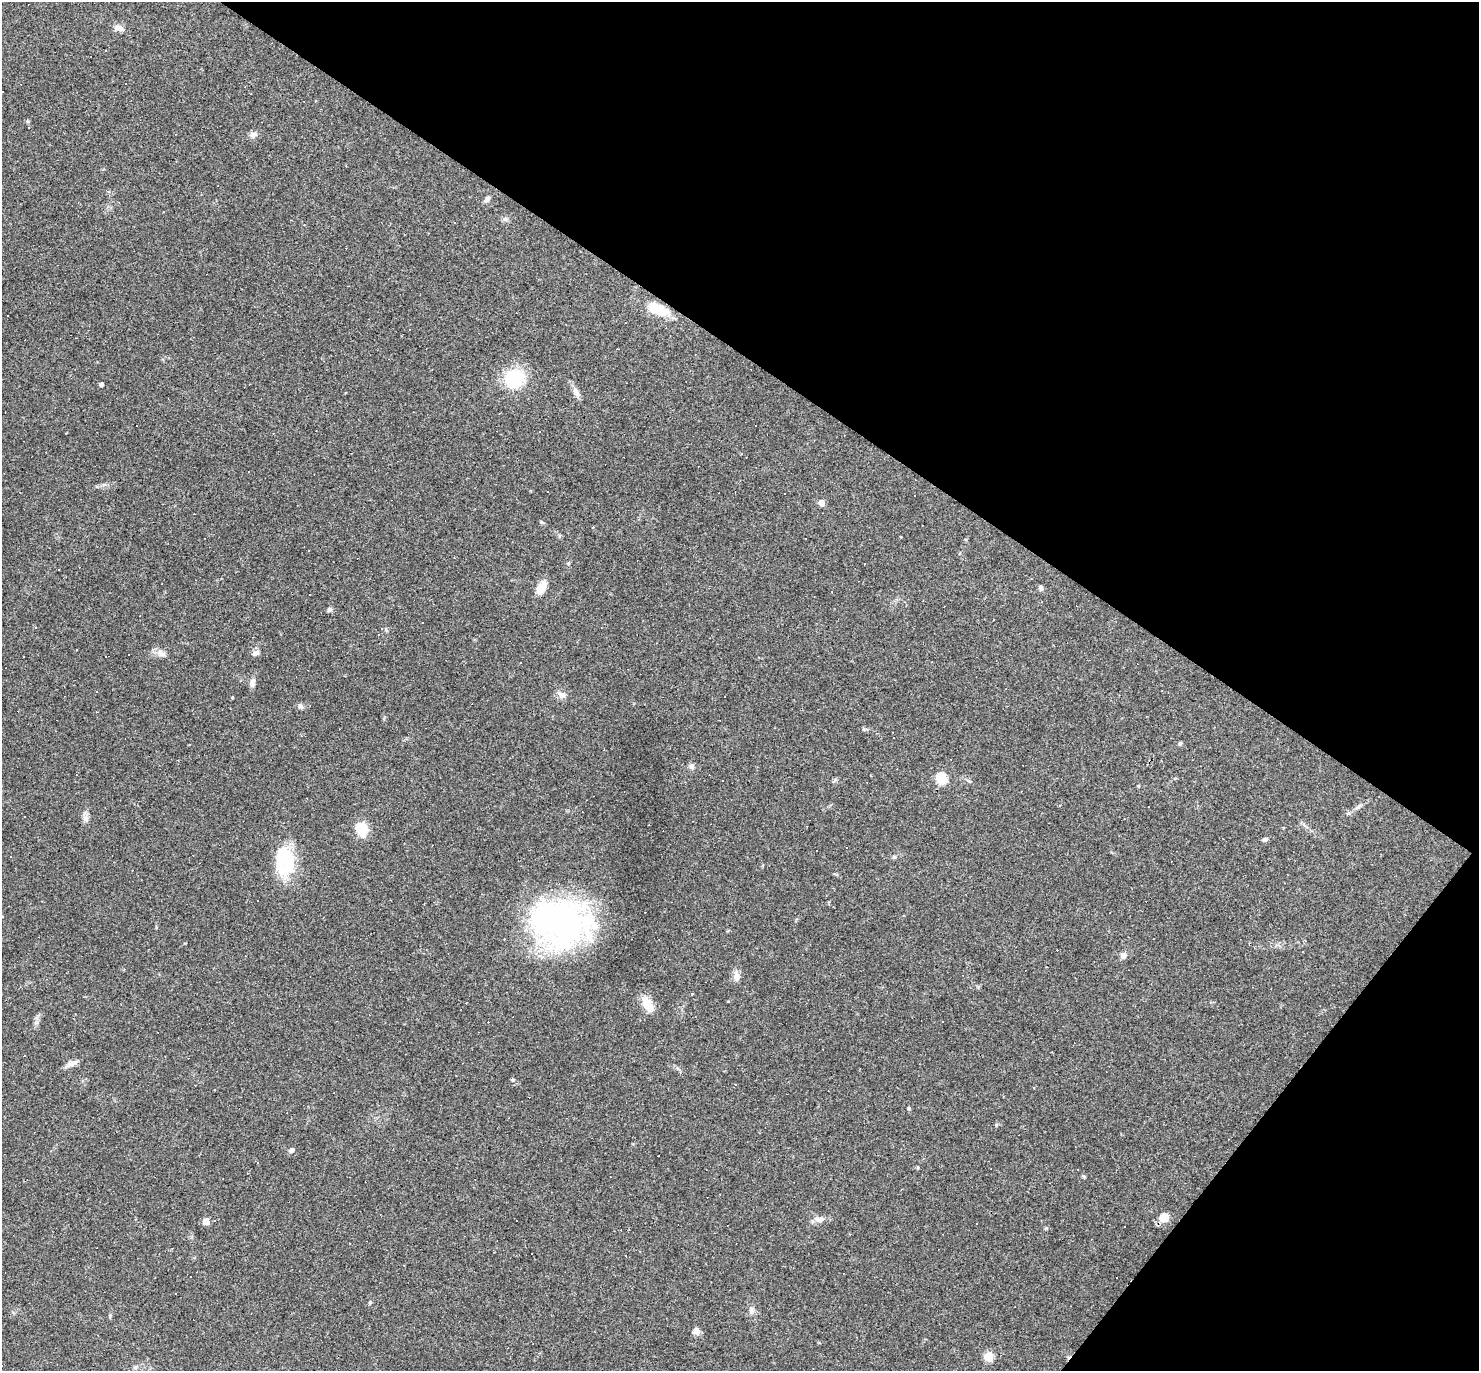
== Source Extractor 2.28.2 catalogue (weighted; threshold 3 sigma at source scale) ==
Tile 8 of 4 x 4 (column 4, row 2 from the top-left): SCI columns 4432-5908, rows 2887-4255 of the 5908 x 5913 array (HDU 1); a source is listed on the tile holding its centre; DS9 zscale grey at full resolution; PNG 1481 x 1373 px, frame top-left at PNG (2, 2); no overlay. Shown black and unused: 32% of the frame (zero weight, under 3 of 4 exposures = <1% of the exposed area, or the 3 px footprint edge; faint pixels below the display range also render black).
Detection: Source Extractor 2.28.2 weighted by HDU 2 'WHT'; one run over the whole footprint, this tile lists its part. Background 0.0489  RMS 0.0047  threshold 0.0211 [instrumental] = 3 sigma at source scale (4.5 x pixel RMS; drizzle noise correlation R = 1.50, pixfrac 1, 0.05/0.05 arcsec/px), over >= 5 px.
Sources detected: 134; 64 cosmic-ray / hot-pixel residue — not listed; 2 inside a brighter listed object's ellipse — not listed separately; the other 68 listed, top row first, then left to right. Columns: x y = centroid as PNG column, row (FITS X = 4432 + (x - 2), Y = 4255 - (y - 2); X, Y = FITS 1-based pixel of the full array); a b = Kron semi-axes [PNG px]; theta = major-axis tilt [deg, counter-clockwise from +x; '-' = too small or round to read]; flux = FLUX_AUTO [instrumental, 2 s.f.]
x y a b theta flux
119 28 13 7 -11 2.7
106 51 3 2 - 0.33
2 91 3 3 - 1.9
253 134 9 7 15 1.9
487 199 8 6 63 1.2
505 219 7 6 - 1.2
304 225 3 2 - 0.51
658 309 27 12 -24 12
8 315 3 2 - 0.47
514 379 25 23 25 20
101 384 4 4 - 1.2
576 393 14 7 -62 2.5
548 491 3 3 - 1.8
914 495 3 2 - 0.47
821 503 5 4 - 4.5
900 537 2 2 - 0.4
308 551 3 2 - 0.5
58 569 2 2 - 0.38
1031 579 3 2 - 0.34
541 588 17 10 65 5.3
1041 588 6 5 - 1.5
310 595 3 2 - 0.32
330 610 6 6 - 1.1
382 629 4 3 - 0.63
378 634 3 3 - 0.39
76 650 3 2 - 0.33
161 653 12 7 -45 2.3
256 653 9 6 31 1.5
105 656 3 2 - 0.24
253 683 13 6 81 1.9
96 691 3 3 - 0.89
562 695 10 8 -26 2.6
232 697 5 3 - 0.37
301 707 8 6 -47 1.2
864 729 5 5 - 0.68
1180 743 6 4 19 0.59
691 766 7 7 - 1.3
941 778 5 5 - 34
1138 786 4 4 - 0.46
1358 807 14 4 34 1.8
85 818 8 4 72 1.5
362 829 15 12 -77 9.9
1265 839 6 5 - 0.95
846 848 3 2 - 0.4
285 859 36 20 -72 25
3 917 3 2 - 0.44
561 922 65 46 -10 140
1123 955 8 7 - 2
736 976 13 7 -84 2.8
692 995 4 2 - 0.41
647 1005 23 10 -59 6.3
71 1064 16 6 22 2.4
456 1075 2 2 - 0.32
513 1080 5 3 - 0.54
735 1085 3 2 - 0.58
909 1108 5 4 - 0.54
292 1150 5 5 - 1.6
658 1156 3 2 - 0.29
1077 1169 3 2 - 0.42
1163 1218 11 9 38 5.1
819 1219 14 8 1 2.6
206 1221 5 4 - 11
1046 1228 5 4 - 0.56
191 1276 3 2 - 0.52
370 1302 5 4 - 0.57
110 1316 6 4 -90 0.55
697 1331 10 7 -76 1.8
988 1357 5 5 - 18
Overlapping masked pixels (flux is a lower limit): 1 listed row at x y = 658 309
Isophote crosses this tile's border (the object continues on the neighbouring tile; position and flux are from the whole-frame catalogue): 2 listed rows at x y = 2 91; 3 917
Unlisted compact peaks at least as high as the median listed source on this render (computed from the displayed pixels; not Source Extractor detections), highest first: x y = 541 522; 894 857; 1083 1176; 37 1022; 996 1125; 28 121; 751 1309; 969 781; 568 563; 559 536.